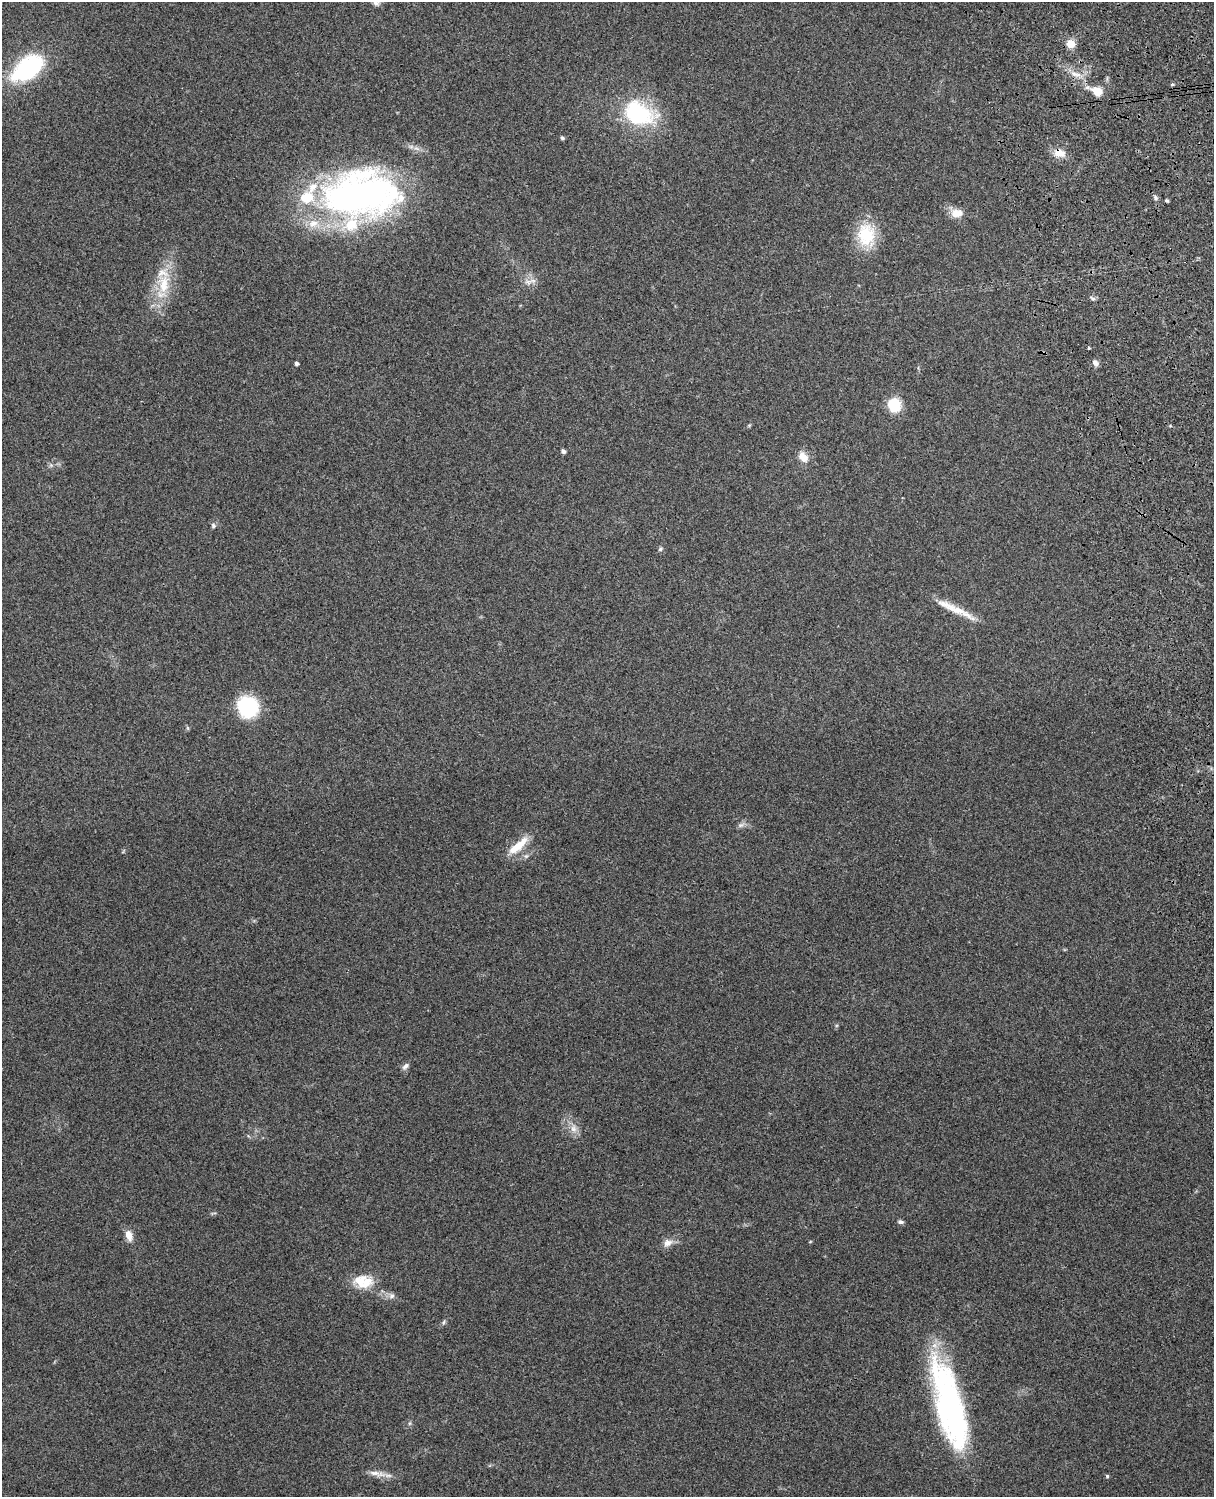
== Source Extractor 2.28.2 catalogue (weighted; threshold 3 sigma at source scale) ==
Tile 6 of 4 x 3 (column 2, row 2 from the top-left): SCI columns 1332-2543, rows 1661-3155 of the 5088 x 4928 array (HDU 1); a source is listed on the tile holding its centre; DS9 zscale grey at full resolution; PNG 1216 x 1499 px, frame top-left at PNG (2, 2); no overlay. Shown black and unused: <1% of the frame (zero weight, under 3 of 4 exposures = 6% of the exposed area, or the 3 px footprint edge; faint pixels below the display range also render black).
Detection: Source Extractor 2.28.2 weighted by HDU 2 'WHT'; one run over the whole footprint, this tile lists its part. Background 0.264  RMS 0.0089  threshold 0.0402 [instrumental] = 3 sigma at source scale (4.5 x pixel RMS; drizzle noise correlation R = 1.50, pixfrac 1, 0.05/0.05 arcsec/px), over >= 5 px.
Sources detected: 47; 5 inside a brighter listed object's ellipse — not listed separately; the other 42 listed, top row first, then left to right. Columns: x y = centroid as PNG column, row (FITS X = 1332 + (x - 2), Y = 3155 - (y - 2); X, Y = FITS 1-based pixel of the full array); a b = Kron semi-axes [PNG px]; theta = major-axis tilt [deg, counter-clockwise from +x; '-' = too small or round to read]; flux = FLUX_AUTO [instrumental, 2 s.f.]
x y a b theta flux
376 2 9 8 - 3.3
1071 44 7 7 - 15
27 68 39 22 36 87
1075 74 15 5 -16 6
1172 84 5 4 - 1.2
1097 91 12 8 -28 15
638 114 38 27 -23 78
562 138 5 4 - 1.6
1059 152 15 10 -16 9.8
361 194 79 46 3 380
1155 198 7 5 -59 1.9
1167 201 3 3 - 1.6
957 213 16 11 -2 9.8
866 235 31 23 -85 36
528 282 9 6 -25 3.7
164 284 29 15 86 29
1093 298 8 4 -26 1.7
1088 348 3 3 - 2.5
296 363 4 3 - 2.5
1095 363 10 7 -39 3.1
894 405 12 11 - 28
749 425 6 3 19 1
563 451 5 4 - 2.3
803 457 14 9 -50 9.1
213 526 7 6 - 1.9
660 549 7 5 58 1.6
952 608 54 8 -25 19
248 707 19 17 -51 71
188 728 6 4 -70 1
741 825 9 5 24 2.7
518 846 31 9 41 17
405 1066 10 6 44 3
573 1129 9 9 - 5.6
900 1222 7 5 -12 2.1
129 1235 14 8 -72 7.6
667 1243 13 10 33 6.3
366 1282 19 17 85 16
392 1296 8 8 - 3.3
444 1322 6 4 70 1.4
950 1406 94 25 -75 230
374 1473 15 7 -3 6.1
1107 1476 4 4 - 1.2
Overlapping masked pixels (flux is a lower limit): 1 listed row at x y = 1059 152
Isophote crosses this tile's border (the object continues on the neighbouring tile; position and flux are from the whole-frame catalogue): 1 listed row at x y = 376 2